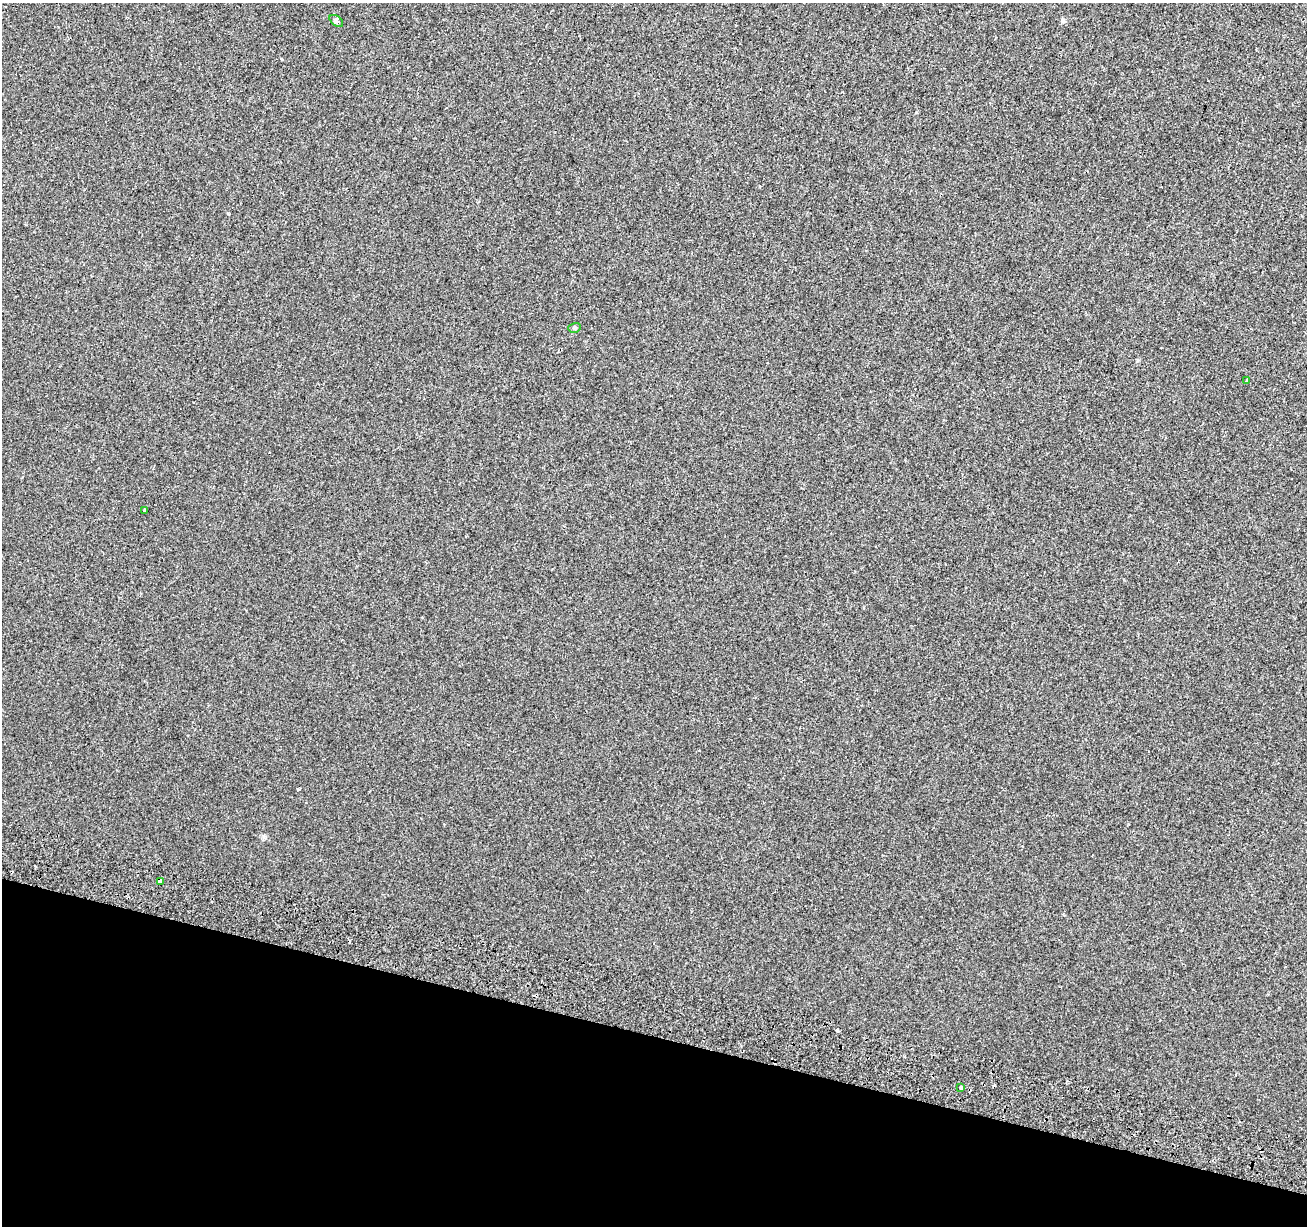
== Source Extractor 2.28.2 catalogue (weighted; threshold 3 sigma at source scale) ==
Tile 15 of 4 x 4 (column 3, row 4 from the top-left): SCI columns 2630-3934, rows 277-1500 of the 5264 x 5510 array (HDU 1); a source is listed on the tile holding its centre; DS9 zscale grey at full resolution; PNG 1309 x 1228 px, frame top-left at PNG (2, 3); each listed source drawn as its Kron ellipse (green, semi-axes under 4 px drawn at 4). Shown black and unused: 16% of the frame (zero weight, under 2 of 3 exposures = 3% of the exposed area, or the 3 px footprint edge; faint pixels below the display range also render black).
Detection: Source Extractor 2.28.2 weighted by HDU 2 'WHT'; one run over the whole footprint, this tile lists its part. Background 1.88e-04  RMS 0.0038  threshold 0.0173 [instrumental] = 3 sigma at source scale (4.5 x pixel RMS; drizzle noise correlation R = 1.50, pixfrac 1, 0.0396/0.0396 arcsec/px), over >= 5 px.
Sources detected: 9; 3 cosmic-ray / hot-pixel residue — neither listed nor drawn; the other 6 listed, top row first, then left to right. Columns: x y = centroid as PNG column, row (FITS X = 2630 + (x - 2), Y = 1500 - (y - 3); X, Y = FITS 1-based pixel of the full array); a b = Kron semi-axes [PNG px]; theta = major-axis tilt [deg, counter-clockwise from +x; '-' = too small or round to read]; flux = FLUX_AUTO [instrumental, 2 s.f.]
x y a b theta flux
336 21 8 4 -38 1.1
574 328 6 5 - 0.61
1246 381 3 3 - 1.4
144 510 4 3 - 1.2
161 881 4 3 - 16
961 1087 4 3 - 2.4
Overlapping masked pixels (flux is a lower limit): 1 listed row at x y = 161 881